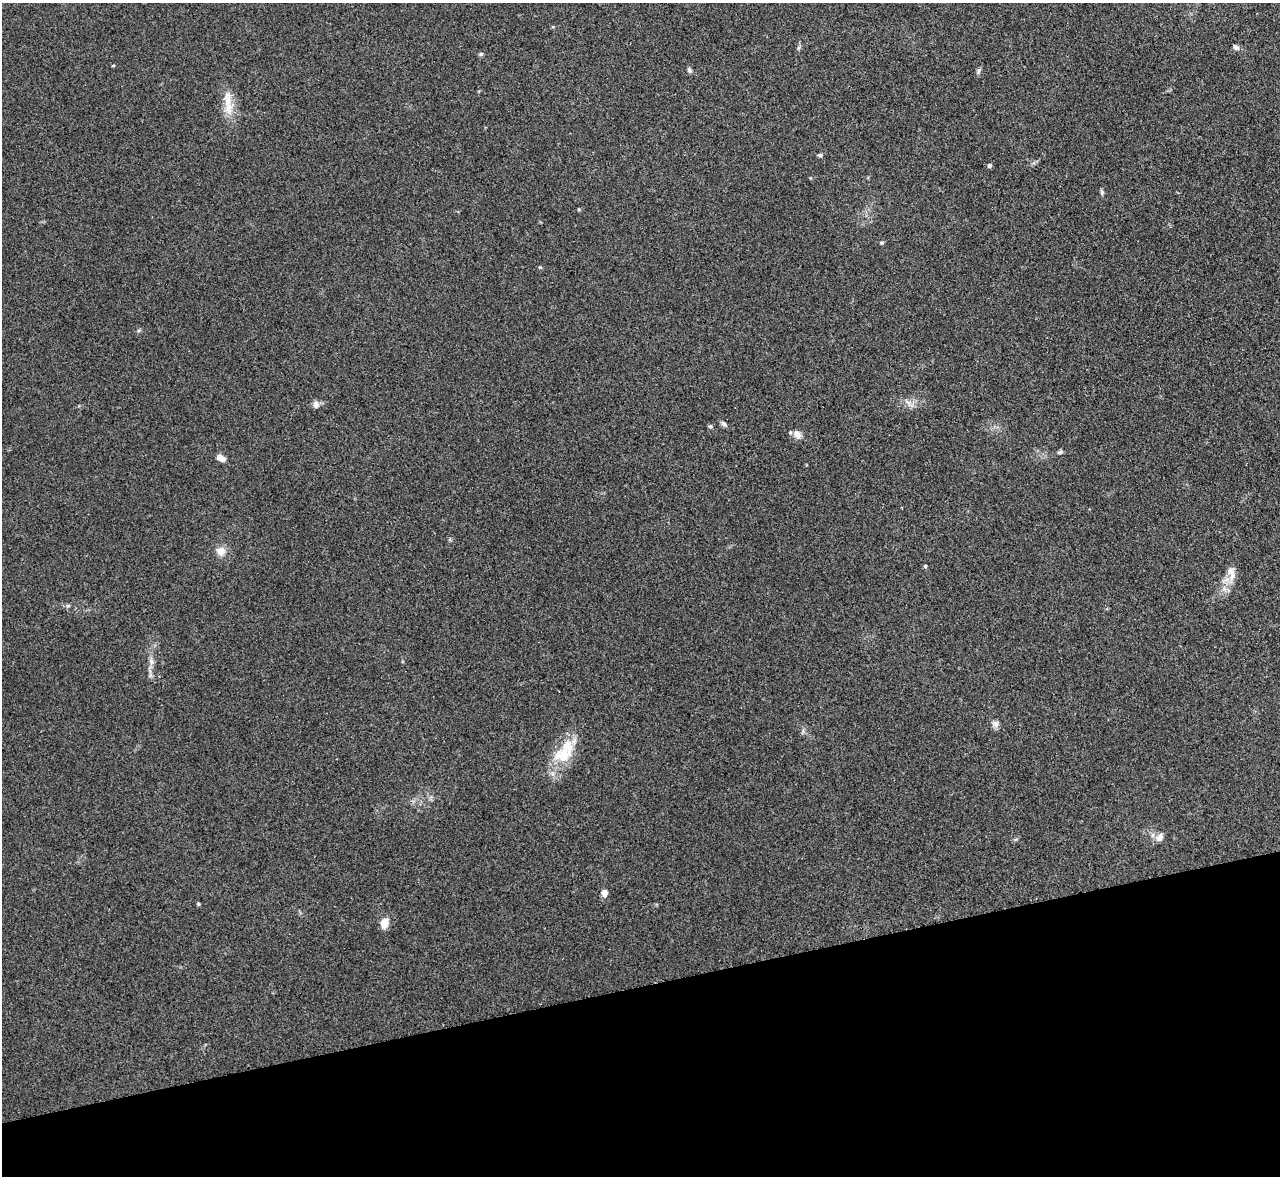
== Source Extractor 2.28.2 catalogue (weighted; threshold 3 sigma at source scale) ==
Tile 14 of 4 x 4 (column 2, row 4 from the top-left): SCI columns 1287-2564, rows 146-1319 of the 5127 x 5108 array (HDU 1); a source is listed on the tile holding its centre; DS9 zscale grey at full resolution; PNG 1282 x 1178 px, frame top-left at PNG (2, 3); no overlay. Shown black and unused: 16% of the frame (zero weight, under 3 of 4 exposures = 1% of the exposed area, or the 3 px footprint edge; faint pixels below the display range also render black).
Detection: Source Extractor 2.28.2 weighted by HDU 2 'WHT'; one run over the whole footprint, this tile lists its part. Background 0.334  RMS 0.0099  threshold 0.0443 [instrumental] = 3 sigma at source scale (4.5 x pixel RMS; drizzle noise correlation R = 1.50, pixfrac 1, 0.05/0.05 arcsec/px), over >= 5 px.
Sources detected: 29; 1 inside a brighter listed object's ellipse — not listed separately; the other 28 listed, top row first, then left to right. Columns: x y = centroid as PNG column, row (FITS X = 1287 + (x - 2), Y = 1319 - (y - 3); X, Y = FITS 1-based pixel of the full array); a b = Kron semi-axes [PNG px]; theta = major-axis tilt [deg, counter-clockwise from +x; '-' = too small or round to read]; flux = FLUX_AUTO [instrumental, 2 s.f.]
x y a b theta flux
553 27 5 3 - 0.87
1236 47 9 6 -40 2.7
481 54 5 5 - 1.6
113 66 4 3 - 0.93
689 70 7 5 -63 2.2
979 70 8 4 71 1.9
227 100 26 11 88 16
820 155 6 4 0 2
989 165 4 4 - 3.2
1102 192 8 4 -82 1.7
882 243 5 4 - 1.4
540 267 6 3 -18 1.1
908 402 7 4 -19 2.9
316 405 9 8 - 4.6
724 424 9 5 -41 2.7
797 434 12 9 -43 6.2
1060 452 7 5 18 1.9
221 458 10 6 -28 6.4
221 551 11 10 - 8.7
925 566 4 4 - 1.5
1231 573 22 8 -78 9.4
151 662 9 4 -82 3.6
996 724 9 8 - 4
563 756 19 16 39 30
1159 837 11 8 53 6
604 893 8 6 -87 5.9
198 904 4 4 - 1.4
384 923 11 8 72 11